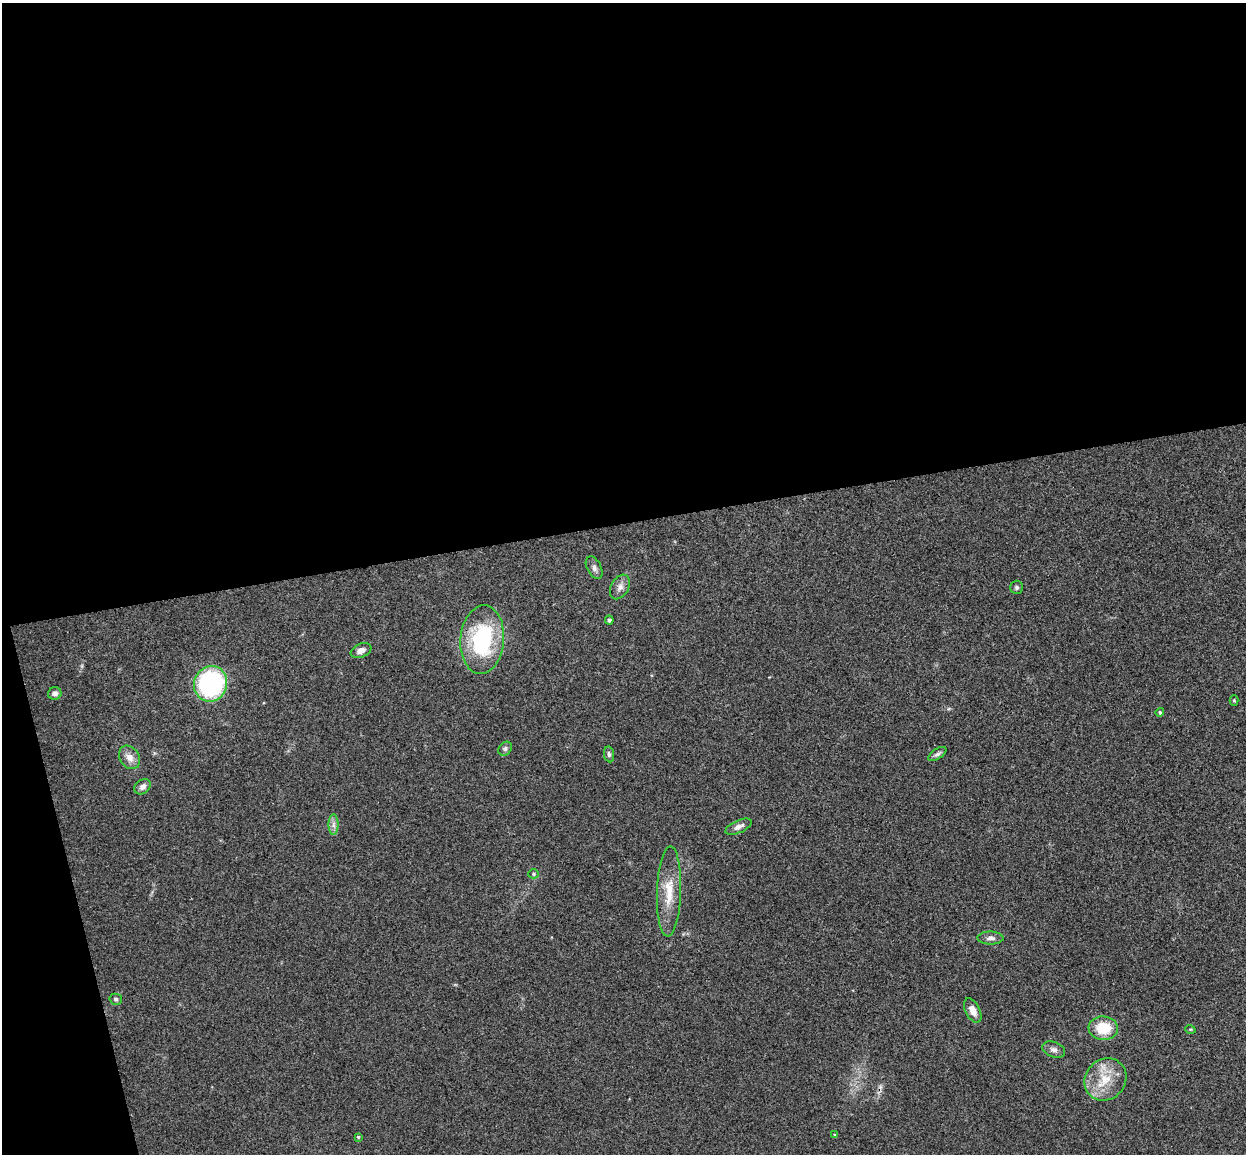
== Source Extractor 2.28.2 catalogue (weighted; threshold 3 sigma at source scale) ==
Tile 1 of 4 x 4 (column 1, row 1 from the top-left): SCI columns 58-1301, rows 3609-4760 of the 5088 x 5029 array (HDU 1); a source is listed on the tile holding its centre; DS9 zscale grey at full resolution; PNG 1248 x 1156 px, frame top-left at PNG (2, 3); each listed source drawn as its Kron ellipse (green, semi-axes under 4 px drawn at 4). Shown black and unused: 48% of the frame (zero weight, under 3 of 4 exposures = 6% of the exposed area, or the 3 px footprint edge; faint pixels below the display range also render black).
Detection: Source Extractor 2.28.2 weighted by HDU 2 'WHT'; one run over the whole footprint, this tile lists its part. Background 0.0709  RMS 0.0075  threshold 0.0339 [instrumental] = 3 sigma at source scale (4.5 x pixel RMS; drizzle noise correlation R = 1.50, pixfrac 1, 0.05/0.05 arcsec/px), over >= 5 px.
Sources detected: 29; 1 cosmic-ray / hot-pixel residue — neither listed nor drawn; the other 28 listed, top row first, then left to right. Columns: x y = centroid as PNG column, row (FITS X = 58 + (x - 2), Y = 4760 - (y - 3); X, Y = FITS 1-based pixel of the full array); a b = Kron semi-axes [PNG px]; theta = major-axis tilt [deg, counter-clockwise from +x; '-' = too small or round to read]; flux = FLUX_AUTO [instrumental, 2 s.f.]
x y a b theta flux
594 568 12 7 -63 3.1
620 587 13 8 61 4.5
1017 587 6 6 - 1.7
609 620 4 4 - 1.8
482 640 34 21 85 71
361 651 11 7 22 4.6
211 684 18 16 68 100
55 693 7 6 - 2.6
1234 701 5 4 - 0.81
1160 712 4 4 - 1.3
505 749 8 6 43 1.8
609 754 8 5 -82 1.6
937 754 10 5 33 2.2
129 757 12 9 -59 6.2
143 787 9 7 38 3.5
333 825 10 5 90 3
739 827 14 6 24 3.9
534 874 5 4 - 1.1
669 891 45 12 88 20
990 938 13 6 -1 3.3
116 999 6 5 - 1.5
973 1010 13 7 -63 7.2
1103 1028 15 11 -5 22
1190 1029 5 3 - 0.74
1054 1050 12 7 -21 3.3
1105 1079 22 20 47 21
835 1135 4 4 - 0.88
358 1137 4 4 - 0.86